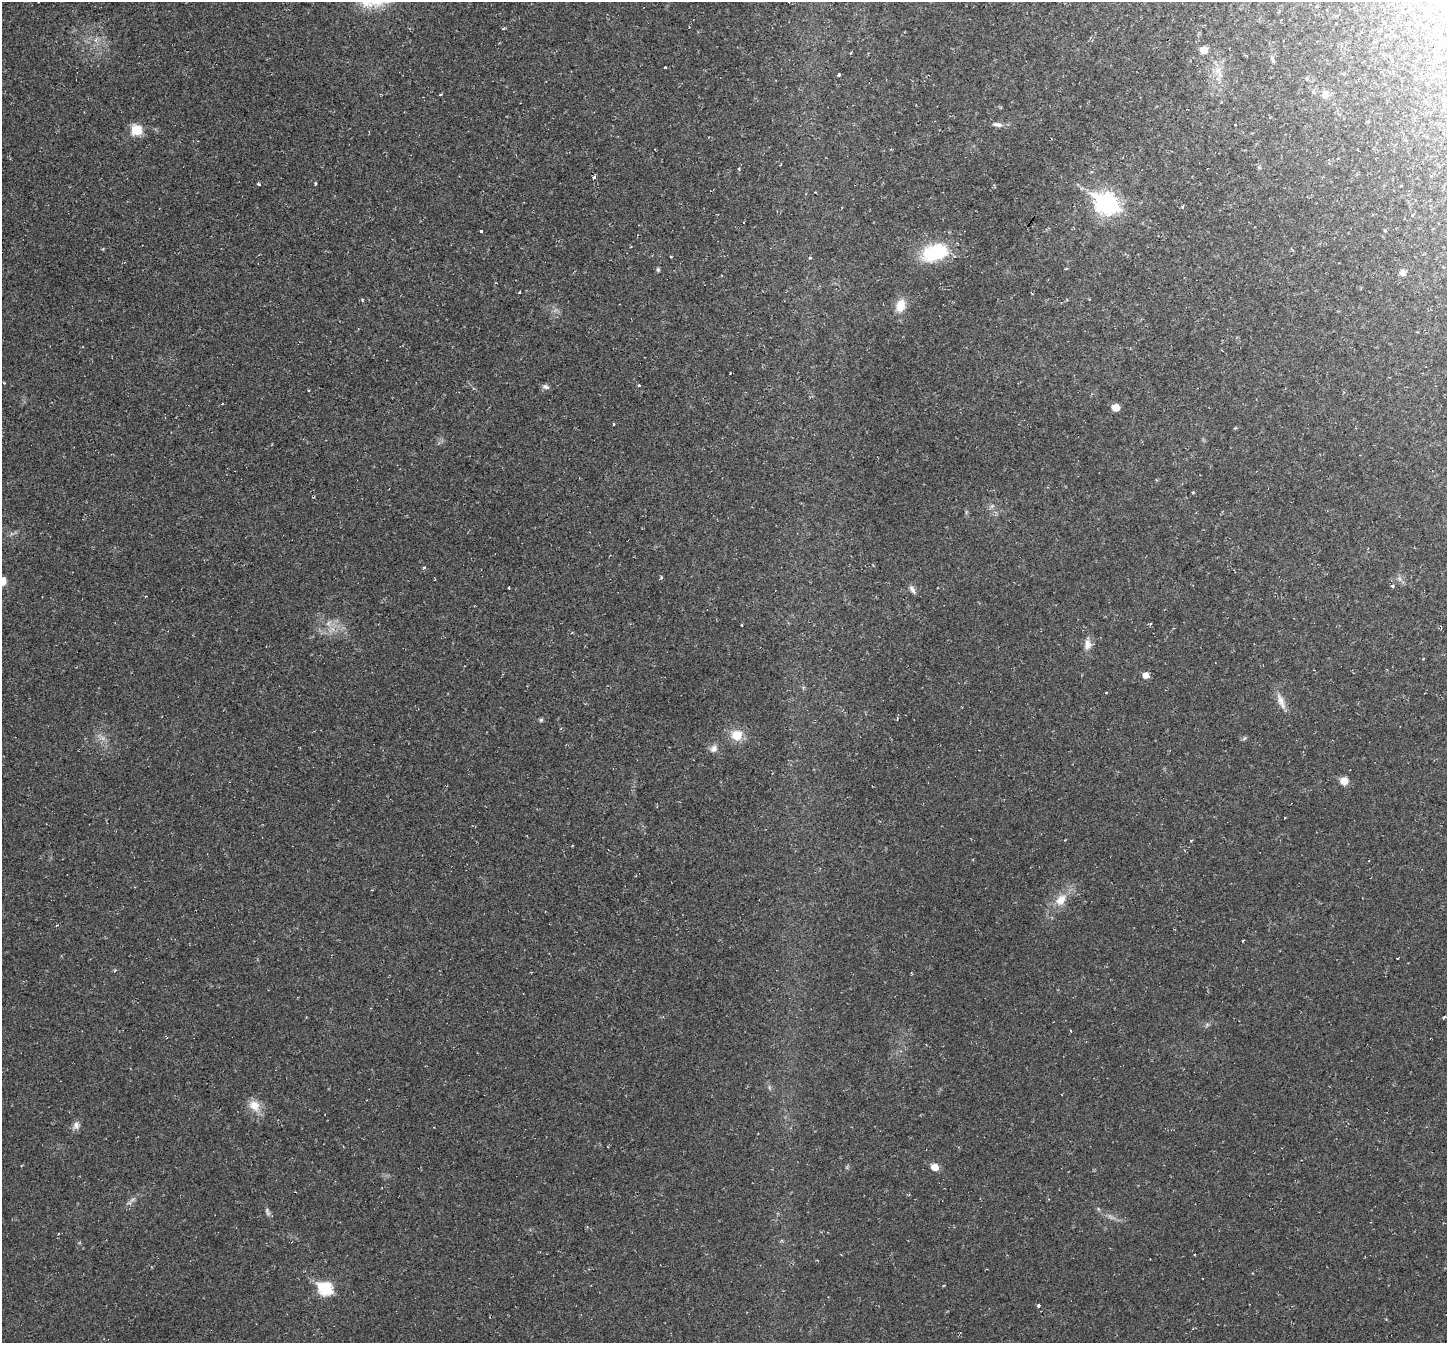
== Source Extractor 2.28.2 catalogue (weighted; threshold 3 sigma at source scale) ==
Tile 10 of 4 x 4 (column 2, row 3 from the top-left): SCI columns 1446-2890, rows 1486-2826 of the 5780 x 5789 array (HDU 1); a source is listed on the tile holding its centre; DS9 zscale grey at full resolution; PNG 1449 x 1345 px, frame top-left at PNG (2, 2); no overlay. Shown black and unused: <1% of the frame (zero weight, under 2 of 3 exposures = <1% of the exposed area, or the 3 px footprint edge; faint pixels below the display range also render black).
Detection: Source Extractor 2.28.2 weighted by HDU 2 'WHT'; one run over the whole footprint, this tile lists its part. Background 0.0216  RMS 0.006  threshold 0.0269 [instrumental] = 3 sigma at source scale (4.5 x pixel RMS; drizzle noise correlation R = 1.50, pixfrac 1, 0.05/0.05 arcsec/px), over >= 5 px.
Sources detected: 65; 1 too faint to see at this stretch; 9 cosmic-ray / hot-pixel residue — not listed; the other 55 listed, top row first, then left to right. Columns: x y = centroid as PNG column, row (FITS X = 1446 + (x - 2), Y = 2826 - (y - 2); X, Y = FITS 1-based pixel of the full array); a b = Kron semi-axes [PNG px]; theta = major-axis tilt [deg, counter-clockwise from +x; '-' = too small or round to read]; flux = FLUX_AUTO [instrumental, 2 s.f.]
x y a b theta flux
96 40 6 4 89 1.5
1204 50 7 7 - 5.8
1273 59 10 3 -69 1.1
665 67 3 3 - 1.5
1218 70 8 6 46 2.8
839 75 3 3 - 2
1325 94 9 8 - 3.6
997 124 15 6 -10 3
136 130 9 8 - 16
594 177 3 3 - 2.2
316 183 5 3 - 0.57
259 185 3 3 - 2.3
815 192 3 2 - 0.4
1107 204 10 8 -29 300
1182 207 3 3 - 3.3
1412 215 3 3 - 2.7
481 231 3 3 - 1.7
103 249 4 4 - 0.52
935 252 29 18 18 35
658 270 6 4 -90 0.88
1402 273 8 7 - 2.8
900 305 16 11 75 8.6
639 385 3 3 - 1.7
545 387 10 6 -18 1.8
1116 407 6 5 - 7.4
614 424 3 3 - 2.6
1193 492 4 3 - 0.65
992 506 5 5 - 1.3
661 577 4 3 - 1.2
1400 579 7 4 -71 1.4
2 581 5 5 - 14
1392 586 3 3 - 2.7
509 587 3 3 - 1
912 589 12 5 -60 2.2
328 623 9 6 37 2.3
1150 624 4 3 - 0.86
1088 644 14 10 84 4.4
1145 675 6 5 - 5.3
1281 701 24 8 -68 5.8
541 720 4 4 - 1.1
737 735 10 9 - 12
714 749 10 9 - 3.2
1344 781 6 6 - 8.6
1285 818 3 3 - 1.3
1061 900 16 11 52 8.7
1243 941 3 2 - 0.89
1397 958 3 2 - 0.75
1444 1017 4 3 - 3
254 1105 16 13 -46 7.9
76 1125 10 9 - 2.9
935 1167 6 5 - 8.3
132 1200 14 4 39 2.2
267 1212 13 5 -67 1.8
325 1289 8 6 -30 65
1038 1306 4 4 - 1.5
Isophote crosses this tile's border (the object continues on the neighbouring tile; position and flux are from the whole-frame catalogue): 1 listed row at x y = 2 581